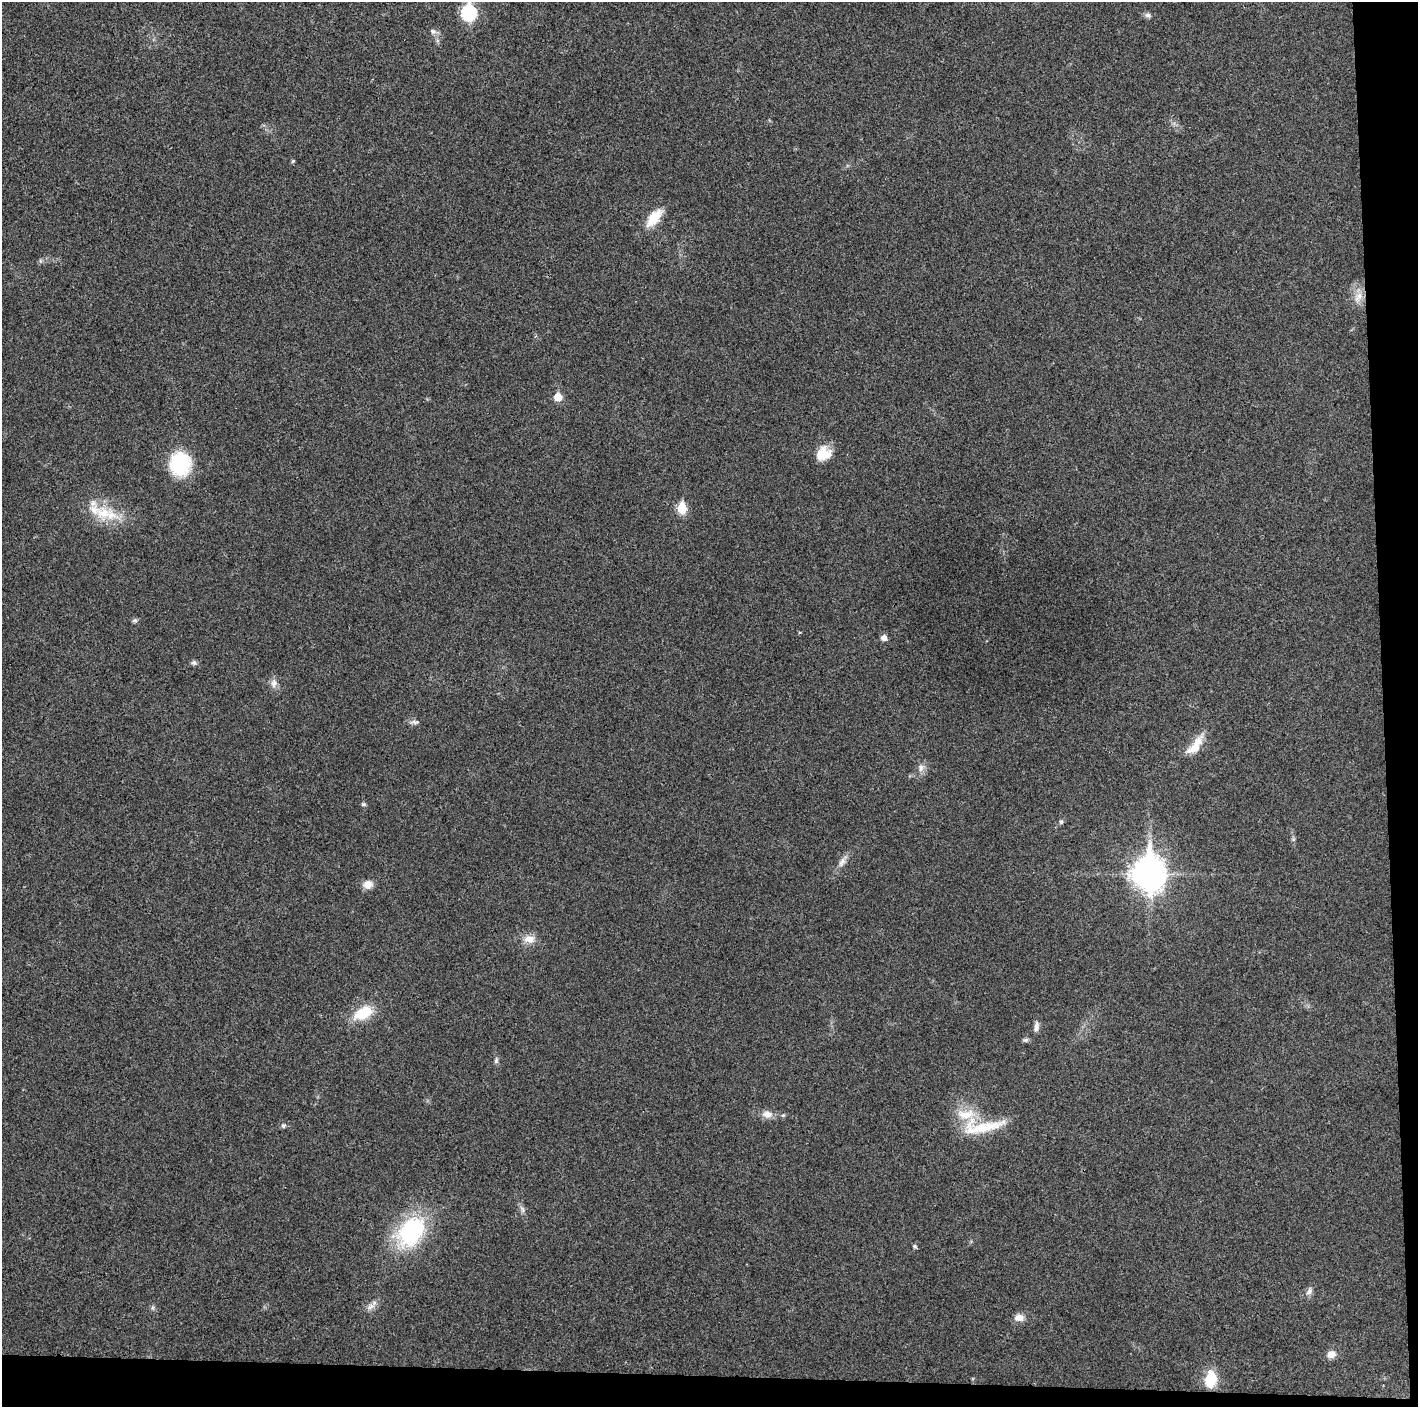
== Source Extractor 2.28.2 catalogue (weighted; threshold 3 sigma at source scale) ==
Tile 9 of 3 x 3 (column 3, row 3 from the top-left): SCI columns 2832-4247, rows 6-1410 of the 4248 x 4222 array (HDU 1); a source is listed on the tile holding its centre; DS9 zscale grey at full resolution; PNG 1420 x 1409 px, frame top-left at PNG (2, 2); no overlay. Shown black and unused: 5% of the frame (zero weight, under 3 of 4 exposures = <1% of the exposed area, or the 3 px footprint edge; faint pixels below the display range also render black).
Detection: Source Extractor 2.28.2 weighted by HDU 2 'WHT'; one run over the whole footprint, this tile lists its part. Background 0.0197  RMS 0.0056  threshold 0.0251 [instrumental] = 3 sigma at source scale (4.5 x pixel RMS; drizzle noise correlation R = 1.50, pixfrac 1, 0.05/0.05 arcsec/px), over >= 5 px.
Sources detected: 41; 2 inside a brighter listed object's ellipse — not listed separately; the other 39 listed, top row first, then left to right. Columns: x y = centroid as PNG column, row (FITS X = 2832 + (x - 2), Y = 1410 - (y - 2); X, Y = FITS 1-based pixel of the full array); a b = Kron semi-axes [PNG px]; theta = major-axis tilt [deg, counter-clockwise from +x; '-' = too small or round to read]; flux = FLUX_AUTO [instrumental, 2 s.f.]
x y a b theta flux
469 13 8 7 - 88
1148 15 7 7 - 1.6
433 31 9 6 -28 1.7
293 161 5 4 - 0.64
654 218 26 12 51 11
1358 297 17 9 58 5.2
558 397 5 5 - 12
823 454 20 16 20 9.5
180 464 24 22 87 34
682 508 6 5 - 24
104 513 24 17 9 17
135 620 8 5 6 1
884 638 8 7 - 2.2
194 663 7 6 - 1.3
274 684 12 8 89 3
414 722 11 5 -11 1.6
1195 746 30 11 52 10
921 767 12 7 -85 2.8
363 804 6 4 -1 0.89
1061 822 6 5 - 1.1
842 862 14 8 61 3.3
1148 874 13 10 -89 880
368 884 11 11 - 4
529 939 15 10 3 5.4
363 1013 23 13 31 16
1036 1027 14 6 83 2.3
1026 1040 7 5 3 1.1
496 1060 7 5 72 1.2
767 1114 14 9 -5 4.1
283 1126 7 5 7 1
981 1128 51 21 -3 25
522 1209 11 5 -62 1.8
411 1232 41 28 53 52
915 1246 6 4 -46 1
1309 1291 12 7 59 2.3
371 1307 12 6 34 2.8
1019 1317 12 9 7 4
1331 1354 8 7 - 4.5
1210 1379 17 11 81 15
Isophote crosses this tile's border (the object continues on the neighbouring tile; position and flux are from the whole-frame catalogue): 1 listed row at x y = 469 13